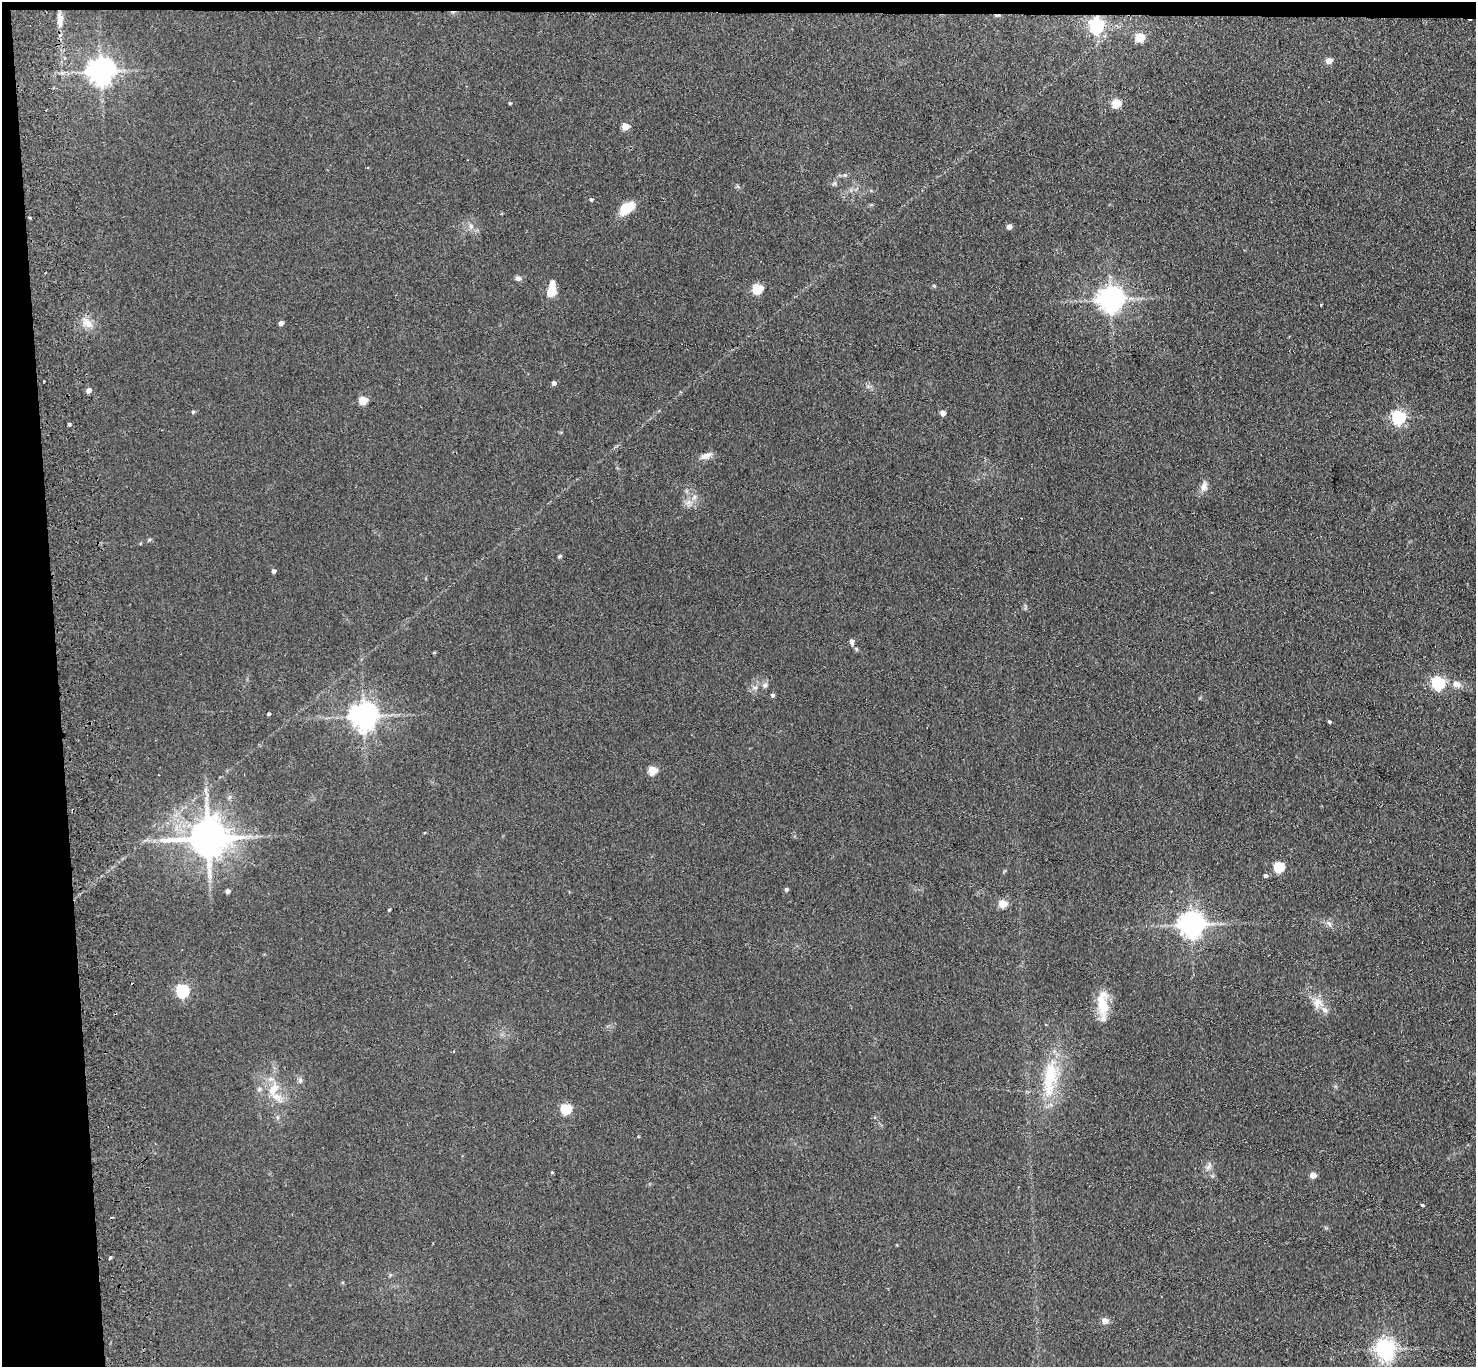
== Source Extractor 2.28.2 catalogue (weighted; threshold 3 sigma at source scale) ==
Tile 1 of 3 x 3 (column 1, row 1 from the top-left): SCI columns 56-1529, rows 2859-4223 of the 4532 x 4405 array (HDU 1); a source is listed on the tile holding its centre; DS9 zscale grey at full resolution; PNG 1478 x 1369 px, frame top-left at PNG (2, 2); no overlay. Shown black and unused: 5% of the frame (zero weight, under 2 of 3 exposures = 3% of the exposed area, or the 3 px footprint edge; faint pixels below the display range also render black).
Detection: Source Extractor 2.28.2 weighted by HDU 2 'WHT'; one run over the whole footprint, this tile lists its part. Background 0.139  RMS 0.011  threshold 0.0496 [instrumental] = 3 sigma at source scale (4.5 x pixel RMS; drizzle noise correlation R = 1.50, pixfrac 1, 0.05/0.05 arcsec/px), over >= 5 px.
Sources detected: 76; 2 cosmic-ray / hot-pixel residue — not listed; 3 inside a brighter listed object's ellipse — not listed separately; the other 71 listed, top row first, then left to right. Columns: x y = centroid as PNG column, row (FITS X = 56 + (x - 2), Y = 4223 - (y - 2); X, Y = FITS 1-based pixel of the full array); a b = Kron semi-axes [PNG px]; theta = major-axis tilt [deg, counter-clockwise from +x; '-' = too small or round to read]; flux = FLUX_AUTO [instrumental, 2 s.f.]
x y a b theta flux
60 20 16 7 -90 9.9
1097 26 6 6 - 260
1140 38 11 10 - 10
65 58 4 4 - 1.6
1329 60 5 4 - 13
101 71 8 8 - 1300
510 103 3 3 - 1.3
1116 103 5 5 - 44
625 126 5 4 - 20
845 175 5 5 - 1.8
591 199 4 4 - 1.8
628 208 19 10 33 22
30 217 3 3 - 1.3
471 226 7 6 - 3.5
1009 227 4 4 - 7.4
518 278 8 6 -11 3.2
934 286 5 3 - 1.1
757 288 5 5 - 68
551 291 12 8 71 19
1110 299 8 8 - 1100
1320 305 3 2 - 1.4
87 323 15 10 -29 11
281 323 4 4 - 5.7
554 383 4 4 - 3.9
89 390 5 5 - 5.7
363 400 5 5 - 30
193 412 5 4 - 1.3
943 413 5 5 - 6.1
1398 417 6 6 - 210
69 424 4 3 - 1.8
706 456 16 7 19 7.2
1204 487 14 9 74 6.6
688 502 9 6 22 5.4
559 556 5 4 - 1.4
273 571 5 4 - 3.1
852 641 7 5 85 4.3
434 652 5 3 - 0.98
1438 683 6 6 - 170
1456 684 12 9 -19 7.7
765 685 8 7 - 3.3
755 688 7 4 1 2.3
773 695 4 4 - 2.7
269 714 3 3 - 1.6
363 716 8 8 - 1300
1329 721 4 3 - 1.6
652 770 5 5 - 37
206 790 10 4 -77 3.4
208 838 12 10 6 3700
1279 867 6 5 - 66
1265 875 4 4 - 2.7
786 889 5 4 - 2.6
228 891 4 4 - 4.6
1003 903 5 5 - 35
389 910 3 3 - 1.2
1329 923 9 6 -50 3.9
1191 924 8 8 - 1100
182 991 7 6 - 150
1317 1003 15 13 -88 13
1103 1004 36 13 -86 28
453 1051 3 3 - 1.2
1050 1078 55 17 83 59
300 1080 8 5 89 2.9
273 1089 18 10 54 15
566 1109 5 5 - 73
1209 1166 12 6 58 4.3
552 1172 4 3 - 1.2
1313 1175 5 4 - 12
1422 1205 3 3 - 1.5
110 1257 4 3 - 1.4
1105 1321 5 5 - 12
1385 1349 7 6 - 500
Overlapping masked pixels (flux is a lower limit): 1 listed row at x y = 1097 26